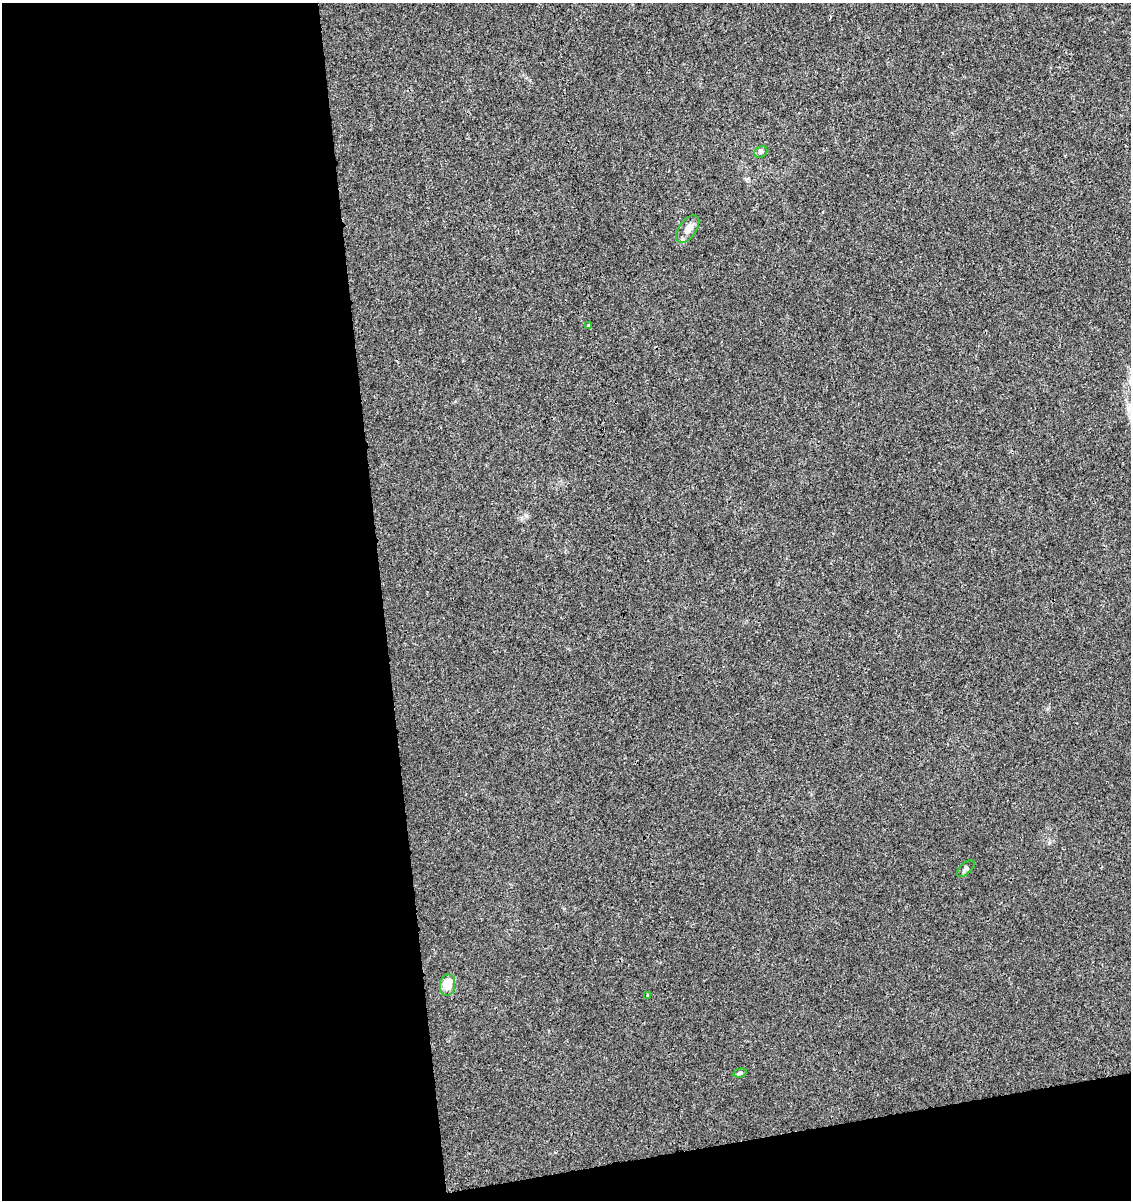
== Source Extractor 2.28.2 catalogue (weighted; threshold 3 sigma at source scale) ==
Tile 13 of 4 x 4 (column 1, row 4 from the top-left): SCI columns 79-1207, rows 58-1255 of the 4626 x 4904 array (HDU 1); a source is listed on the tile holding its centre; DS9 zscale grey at full resolution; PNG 1133 x 1202 px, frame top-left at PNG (2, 3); each listed source drawn as its Kron ellipse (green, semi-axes under 4 px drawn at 4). Shown black and unused: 37% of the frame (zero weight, under 3 of 4 exposures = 5% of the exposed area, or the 3 px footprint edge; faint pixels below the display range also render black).
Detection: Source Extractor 2.28.2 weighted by HDU 2 'WHT'; one run over the whole footprint, this tile lists its part. Background 0.00448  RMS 0.0026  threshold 0.0118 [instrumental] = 3 sigma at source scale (4.5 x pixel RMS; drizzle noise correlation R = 1.50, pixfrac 1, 0.0396/0.0396 arcsec/px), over >= 5 px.
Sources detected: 8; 1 inside a brighter listed object's ellipse — not listed separately; the other 7 listed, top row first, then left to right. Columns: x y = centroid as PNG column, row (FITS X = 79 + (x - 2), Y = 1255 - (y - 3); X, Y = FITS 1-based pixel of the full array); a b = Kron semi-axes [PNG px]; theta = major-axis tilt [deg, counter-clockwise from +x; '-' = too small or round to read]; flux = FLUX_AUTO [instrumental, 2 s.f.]
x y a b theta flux
761 152 7 5 22 0.62
688 229 16 8 54 2.2
589 325 3 3 - 0.62
966 869 11 5 42 0.65
447 985 11 7 84 3.7
648 995 4 3 - 0.23
740 1073 7 4 15 0.55